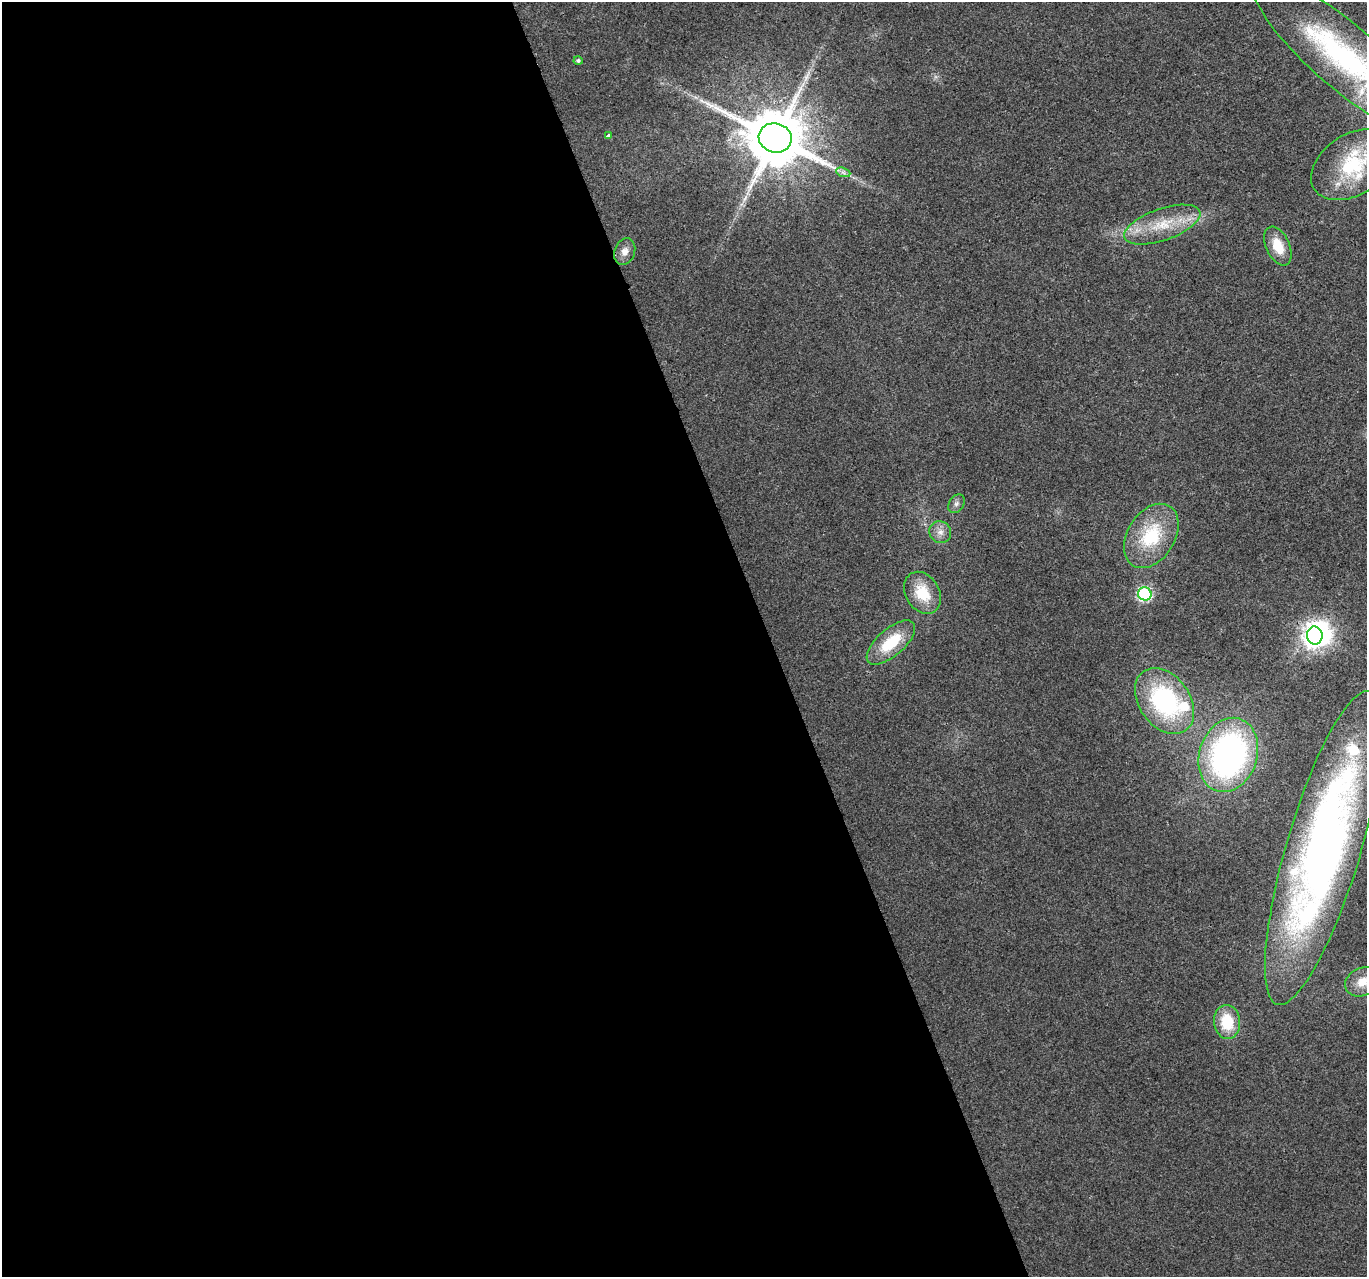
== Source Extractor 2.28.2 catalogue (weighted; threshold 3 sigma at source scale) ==
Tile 9 of 4 x 4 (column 1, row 3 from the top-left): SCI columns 2-1366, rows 1400-2674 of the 5461 x 5294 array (HDU 1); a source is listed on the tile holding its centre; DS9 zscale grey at full resolution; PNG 1369 x 1279 px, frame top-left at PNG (2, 2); each listed source drawn as its Kron ellipse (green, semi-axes under 4 px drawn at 4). Shown black and unused: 56% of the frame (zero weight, under 2 of 3 exposures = <1% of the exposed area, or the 3 px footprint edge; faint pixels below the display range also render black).
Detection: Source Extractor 2.28.2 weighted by HDU 2 'WHT'; one run over the whole footprint, this tile lists its part. Background 0.0183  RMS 0.0061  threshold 0.0273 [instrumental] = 3 sigma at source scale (4.5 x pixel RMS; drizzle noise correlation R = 1.50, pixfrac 1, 0.0396/0.0396 arcsec/px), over >= 5 px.
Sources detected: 26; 1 inside a brighter object's white glare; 1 long thin detection or spike segment (spike, bleed or trail) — neither listed nor drawn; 3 inside a brighter listed object's ellipse — not listed separately; the other 21 listed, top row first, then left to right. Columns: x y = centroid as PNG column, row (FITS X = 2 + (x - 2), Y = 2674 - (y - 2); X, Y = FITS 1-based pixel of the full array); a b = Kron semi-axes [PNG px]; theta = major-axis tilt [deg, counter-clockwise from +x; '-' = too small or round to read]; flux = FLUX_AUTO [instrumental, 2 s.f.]
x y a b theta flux
1344 56 118 32 -41 130
578 60 4 4 - 1.3
608 136 4 3 - 22
775 138 17 14 -16 4900
1353 165 45 30 32 44
843 172 7 4 -19 1.8
1162 225 40 16 19 24
1278 246 20 11 -66 13
625 251 14 10 70 4.9
956 504 10 7 57 2.3
940 532 11 10 - 4.6
1151 536 35 23 58 35
922 593 22 16 -58 20
1145 594 7 6 - 92
1315 635 9 7 -81 380
891 643 30 13 41 25
1165 701 36 25 -54 83
1228 755 38 29 72 190
1324 848 163 37 74 460
1362 982 18 14 25 9.9
1227 1022 17 13 -84 21
Overlapping masked pixels (flux is a lower limit): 1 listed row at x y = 1324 848
Isophote crosses this tile's border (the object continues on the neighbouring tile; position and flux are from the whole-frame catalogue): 4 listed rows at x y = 1344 56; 1353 165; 1324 848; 1362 982